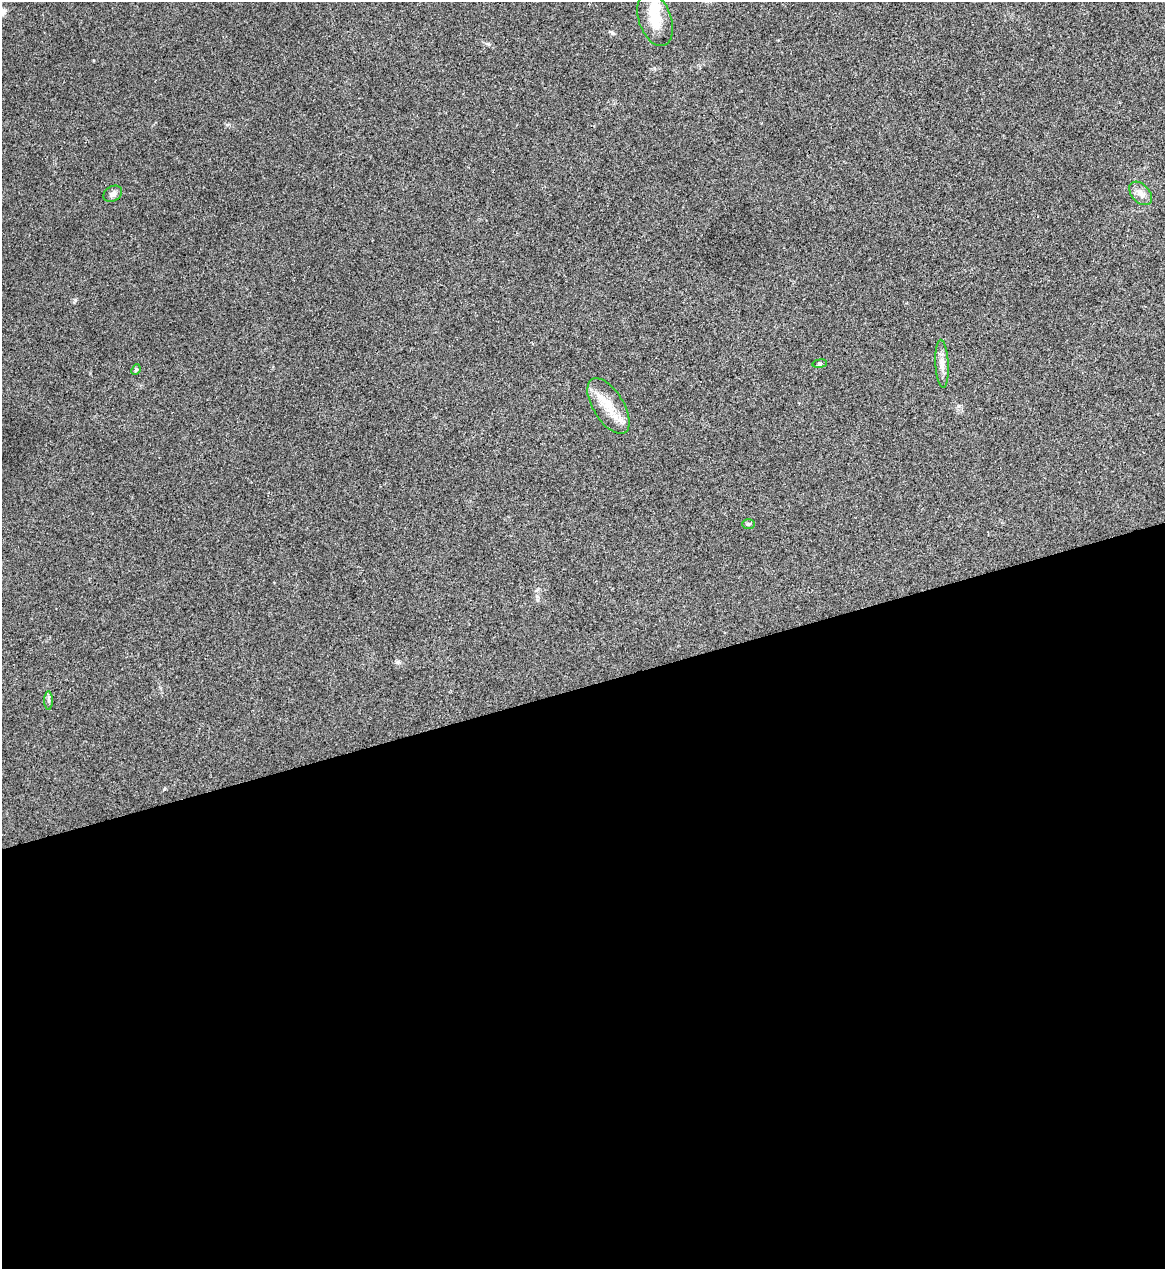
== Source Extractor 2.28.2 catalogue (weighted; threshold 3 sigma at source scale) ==
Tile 15 of 4 x 4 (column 3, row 4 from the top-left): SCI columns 2470-3632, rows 3-1269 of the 5055 x 5071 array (HDU 1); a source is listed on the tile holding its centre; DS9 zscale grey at full resolution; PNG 1167 x 1271 px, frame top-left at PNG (2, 2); each listed source drawn as its Kron ellipse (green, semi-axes under 4 px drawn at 4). Shown black and unused: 46% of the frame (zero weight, under 3 of 4 exposures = <1% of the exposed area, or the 3 px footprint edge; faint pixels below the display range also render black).
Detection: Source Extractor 2.28.2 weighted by HDU 2 'WHT'; one run over the whole footprint, this tile lists its part. Background 0.0197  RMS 0.0042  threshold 0.0189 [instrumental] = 3 sigma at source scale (4.5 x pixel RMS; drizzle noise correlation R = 1.50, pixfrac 1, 0.05/0.05 arcsec/px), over >= 5 px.
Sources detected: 10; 1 inside a brighter listed object's ellipse — not listed separately; the other 9 listed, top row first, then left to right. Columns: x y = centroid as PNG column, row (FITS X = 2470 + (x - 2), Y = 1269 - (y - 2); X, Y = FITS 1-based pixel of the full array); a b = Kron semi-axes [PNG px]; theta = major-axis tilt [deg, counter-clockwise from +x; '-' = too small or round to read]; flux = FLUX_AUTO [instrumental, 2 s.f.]
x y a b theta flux
655 19 28 16 -71 10
1141 193 14 9 -47 2.9
113 194 10 7 30 1.6
820 364 7 3 9 0.52
942 364 24 6 -87 3.3
136 370 5 4 - 0.61
608 406 31 15 -58 10
749 524 6 5 - 0.68
49 700 9 4 -90 0.96